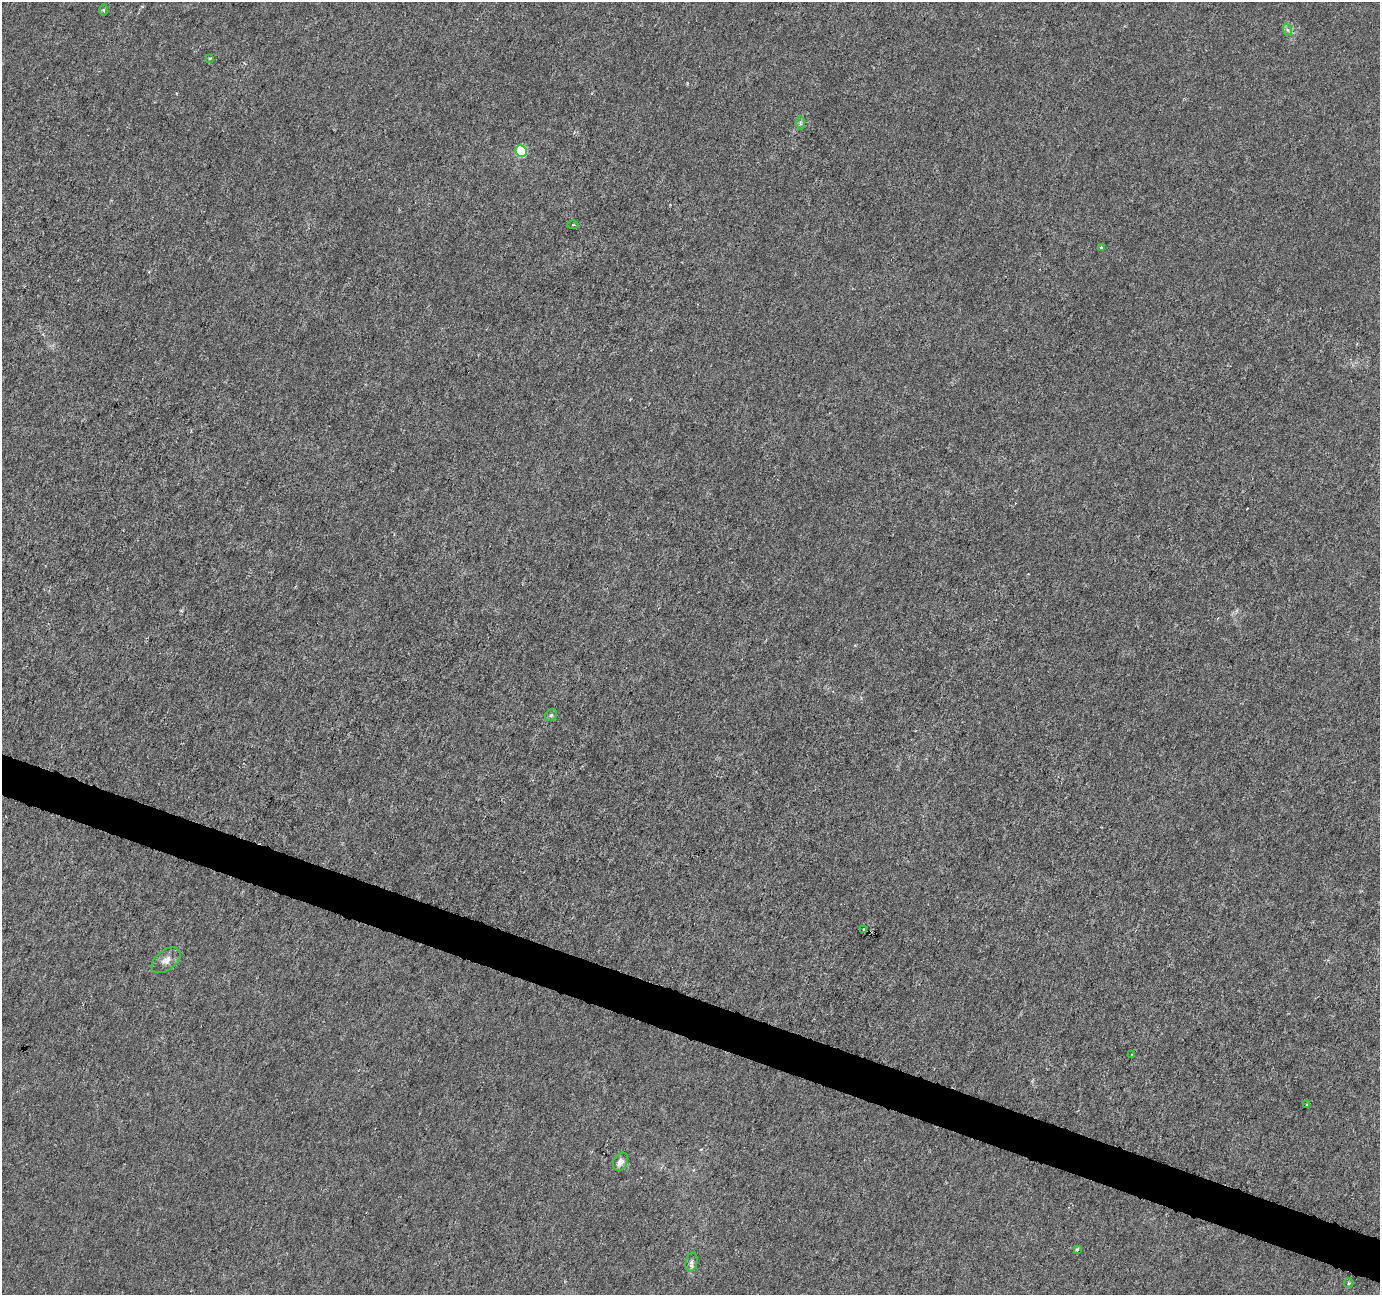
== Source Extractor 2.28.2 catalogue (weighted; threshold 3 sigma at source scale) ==
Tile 6 of 4 x 4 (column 2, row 2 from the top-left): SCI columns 1379-2756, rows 2798-4090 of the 5521 x 5659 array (HDU 1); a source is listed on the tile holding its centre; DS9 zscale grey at full resolution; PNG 1382 x 1297 px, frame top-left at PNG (2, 2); each listed source drawn as its Kron ellipse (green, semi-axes under 4 px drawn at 4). Shown black and unused: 3% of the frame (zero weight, under 3 of 6 exposures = <1% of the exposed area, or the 3 px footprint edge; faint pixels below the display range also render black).
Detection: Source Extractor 2.28.2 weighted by HDU 2 'WHT'; one run over the whole footprint, this tile lists its part. Background -9.02e-05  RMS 0.0012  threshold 0.00505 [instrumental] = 3 sigma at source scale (4.09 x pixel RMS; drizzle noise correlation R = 1.36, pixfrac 0.8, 0.0396/0.0396 arcsec/px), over >= 5 px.
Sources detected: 16; all 16 listed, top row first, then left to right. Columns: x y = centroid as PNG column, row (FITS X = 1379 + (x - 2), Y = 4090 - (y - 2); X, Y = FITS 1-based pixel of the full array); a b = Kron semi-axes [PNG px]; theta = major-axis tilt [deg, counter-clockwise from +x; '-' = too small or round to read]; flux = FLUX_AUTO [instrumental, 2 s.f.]
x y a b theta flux
104 10 5 3 - 0.16
1288 30 6 4 -69 0.23
210 58 3 3 - 0.12
800 123 7 4 -89 0.21
521 151 6 5 - 8.1
573 225 5 3 - 0.11
1101 247 3 3 - 0.11
551 715 6 5 - 0.22
864 930 3 3 - 1.4
166 960 16 10 37 0.82
1132 1054 2 2 - 0.08
1306 1105 3 2 - 0.12
620 1162 9 7 62 0.76
1077 1249 4 3 - 0.18
691 1262 9 6 78 0.37
1349 1283 5 4 - 0.16